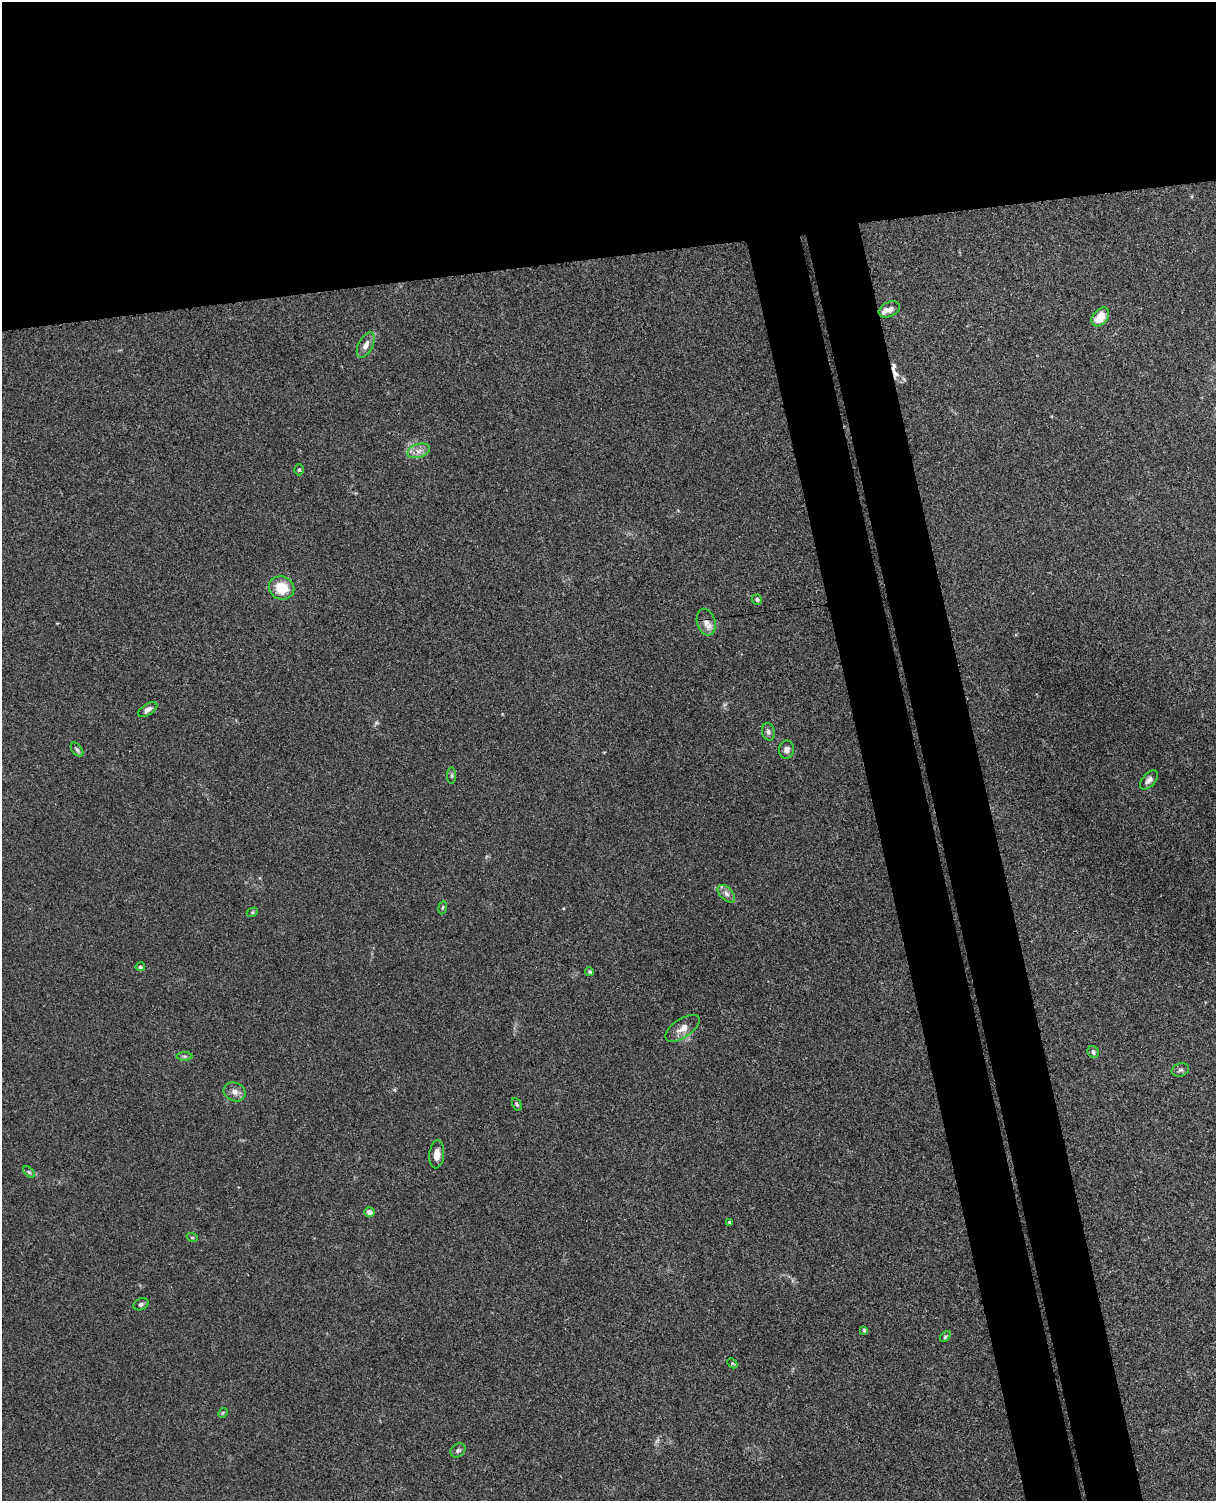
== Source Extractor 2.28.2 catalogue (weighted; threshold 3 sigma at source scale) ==
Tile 2 of 4 x 3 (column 2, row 1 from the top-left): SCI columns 1272-2485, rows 3148-4646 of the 4968 x 4908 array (HDU 1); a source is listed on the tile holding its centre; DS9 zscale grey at full resolution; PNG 1218 x 1503 px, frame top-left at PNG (2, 2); each listed source drawn as its Kron ellipse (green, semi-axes under 4 px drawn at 4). Shown black and unused: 25% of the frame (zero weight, under 3 of 4 exposures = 5% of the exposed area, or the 3 px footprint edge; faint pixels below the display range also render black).
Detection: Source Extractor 2.28.2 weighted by HDU 2 'WHT'; one run over the whole footprint, this tile lists its part. Background 0.0381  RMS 0.0041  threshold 0.0187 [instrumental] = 3 sigma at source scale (4.5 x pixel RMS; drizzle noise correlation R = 1.50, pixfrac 1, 0.05/0.05 arcsec/px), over >= 5 px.
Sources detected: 38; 1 cosmic-ray / hot-pixel residue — neither listed nor drawn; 1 inside a brighter listed object's ellipse — not listed separately; the other 36 listed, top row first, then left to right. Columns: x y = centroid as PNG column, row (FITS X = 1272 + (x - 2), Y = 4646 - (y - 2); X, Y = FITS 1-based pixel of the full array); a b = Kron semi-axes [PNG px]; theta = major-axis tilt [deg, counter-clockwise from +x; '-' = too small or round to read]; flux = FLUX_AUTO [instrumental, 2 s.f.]
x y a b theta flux
889 309 11 7 24 2.4
1100 317 11 7 49 7.2
366 345 14 7 63 3
419 451 11 7 17 2.4
299 470 5 4 - 0.61
282 588 13 11 -23 9.7
757 600 5 5 - 1.1
706 622 13 9 -75 3
148 710 11 5 33 2.1
768 732 9 6 -78 1.4
77 749 8 5 -52 0.92
786 750 9 7 80 1.7
452 775 8 4 -90 0.75
1149 780 11 6 47 2
726 894 11 6 -46 1.9
443 908 6 3 80 0.5
252 912 6 4 30 0.55
140 967 5 4 - 0.62
590 972 4 4 - 0.6
683 1028 19 9 34 3.7
1093 1052 6 5 - 1.2
184 1056 8 4 -1 0.78
1180 1070 9 6 18 1.1
235 1092 11 9 -25 2.5
517 1104 6 3 -63 0.56
437 1154 14 7 85 3.1
29 1172 7 4 -44 0.68
369 1212 5 5 - 2.2
729 1222 3 3 - 0.59
192 1237 6 3 -19 0.47
141 1304 8 5 26 0.92
864 1330 4 3 - 0.92
945 1337 6 4 49 0.62
732 1363 6 4 -45 0.47
223 1413 5 4 - 0.45
458 1450 8 6 37 0.93
Overlapping masked pixels (flux is a lower limit): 1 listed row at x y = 706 622